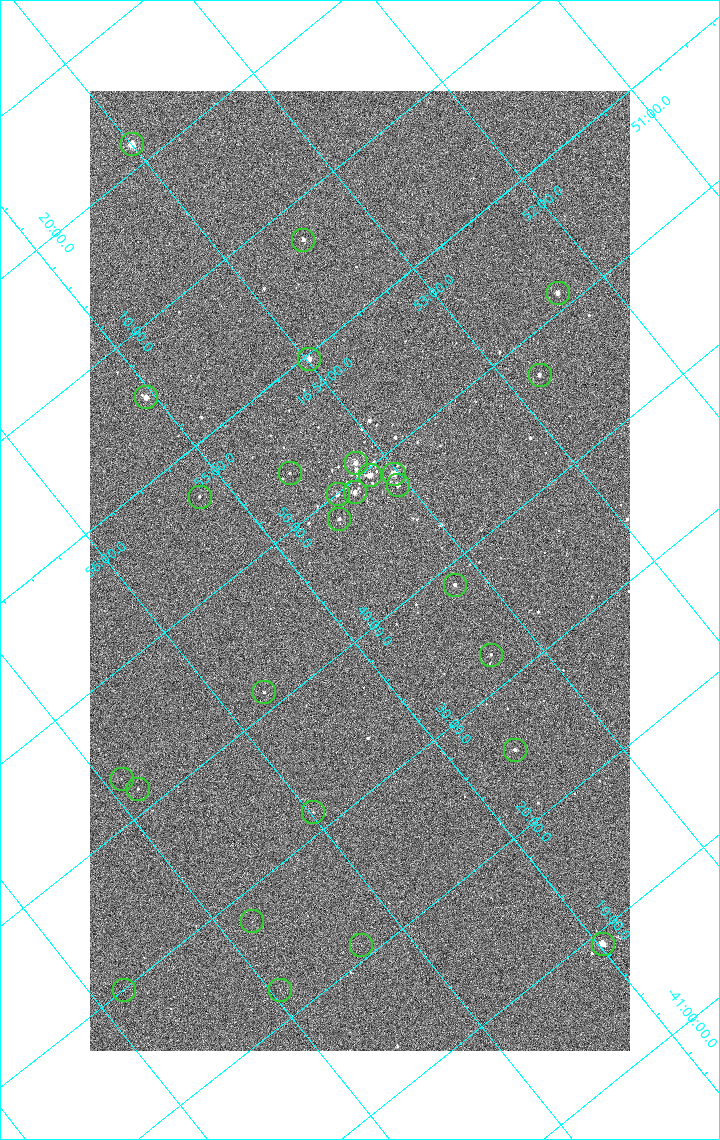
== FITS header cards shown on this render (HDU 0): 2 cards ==
NAXIS1  =                 1080 / length of data axis 1
NAXIS2  =                 1920 / length of data axis 2

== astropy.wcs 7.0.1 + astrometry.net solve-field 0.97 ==
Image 1080 x 1920 px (HDU 0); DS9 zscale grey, zoomed out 1/2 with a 90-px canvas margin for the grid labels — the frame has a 2x2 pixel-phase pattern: neighbouring pixels differ more than pixels two apart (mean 1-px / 2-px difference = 1.284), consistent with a one-shot-colour (mosaic) sensor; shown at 1/2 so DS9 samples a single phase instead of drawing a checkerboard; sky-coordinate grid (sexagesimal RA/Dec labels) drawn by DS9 from the SOLVED WCS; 27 Tycho-2 reference stars matched to detected sources circled (green)
Header WCS: none
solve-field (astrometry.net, Tycho-2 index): SOLVED blind (the file carries no WCS)
Solved WCS: RA---TAN-SIP/DEC--TAN-SIP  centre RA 16:54:39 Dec -41:44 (253.66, -41.74 deg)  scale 2.37 arcsec/px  FOV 42.7' x 76.0'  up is -141 deg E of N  parity flipped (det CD > 0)
(file carries no celestial WCS; the grid is the blind solution)
Tycho-2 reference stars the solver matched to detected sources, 27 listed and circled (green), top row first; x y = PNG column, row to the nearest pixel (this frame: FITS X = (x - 90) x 2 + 1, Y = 1920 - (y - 91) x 2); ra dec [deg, ICRS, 3 dp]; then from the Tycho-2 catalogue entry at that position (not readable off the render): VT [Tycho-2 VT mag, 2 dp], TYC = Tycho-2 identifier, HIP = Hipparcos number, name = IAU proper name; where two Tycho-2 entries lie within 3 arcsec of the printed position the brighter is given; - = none
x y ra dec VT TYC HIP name
132 144 253.499 -42.362 4.82 7876-2743-1 82671 -
303 240 253.369 -42.121 7.31 7876-1152-1 - -
558 293 253.080 -41.855 6.51 7876-2659-1 82543 -
309 360 253.495 -41.994 6.38 7876-309-1 82669 -
540 376 253.197 -41.786 7.01 7876-2053-1 - -
146 398 253.764 -42.091 6.35 7876-2597-1 82783 -
356 464 253.549 -41.849 6.39 7876-2229-1 - -
290 474 253.650 -41.894 9.98 7876-253-1 - -
394 474 253.508 -41.806 5.47 7876-2191-1 82676 -
370 476 253.542 -41.825 6.07 7876-2204-1 82691 -
398 486 253.515 -41.792 6.56 7876-2254-1 - -
354 492 253.582 -41.820 6.62 7876-2640-1 82706 -
338 494 253.608 -41.832 7.44 7876-2319-1 - -
200 497 253.801 -41.944 9.16 7876-1486-1 - -
339 520 253.633 -41.805 7.76 7876-1997-1 - -
454 585 253.548 -41.642 7.21 7876-2339-1 - -
491 655 253.576 -41.540 8.52 7876-1880-1 - -
264 692 253.929 -41.690 9.45 7876-1772-1 - -
514 750 253.649 -41.423 8.08 7876-2472-1 - -
122 779 254.222 -41.719 10.94 7876-2588-1 - -
138 789 254.210 -41.695 10.00 7876-2426-1 - -
313 812 253.994 -41.527 10.16 7876-2126-1 - -
252 922 254.199 -41.464 10.79 7876-2221-1 - -
603 944 253.744 -41.151 5.82 7872-1609-1 82775 -
361 946 254.075 -41.350 10.73 7876-1756-1 - -
124 990 254.451 -41.499 10.62 7876-2486-1 - -
280 990 254.236 -41.370 10.62 7876-1948-1 - -